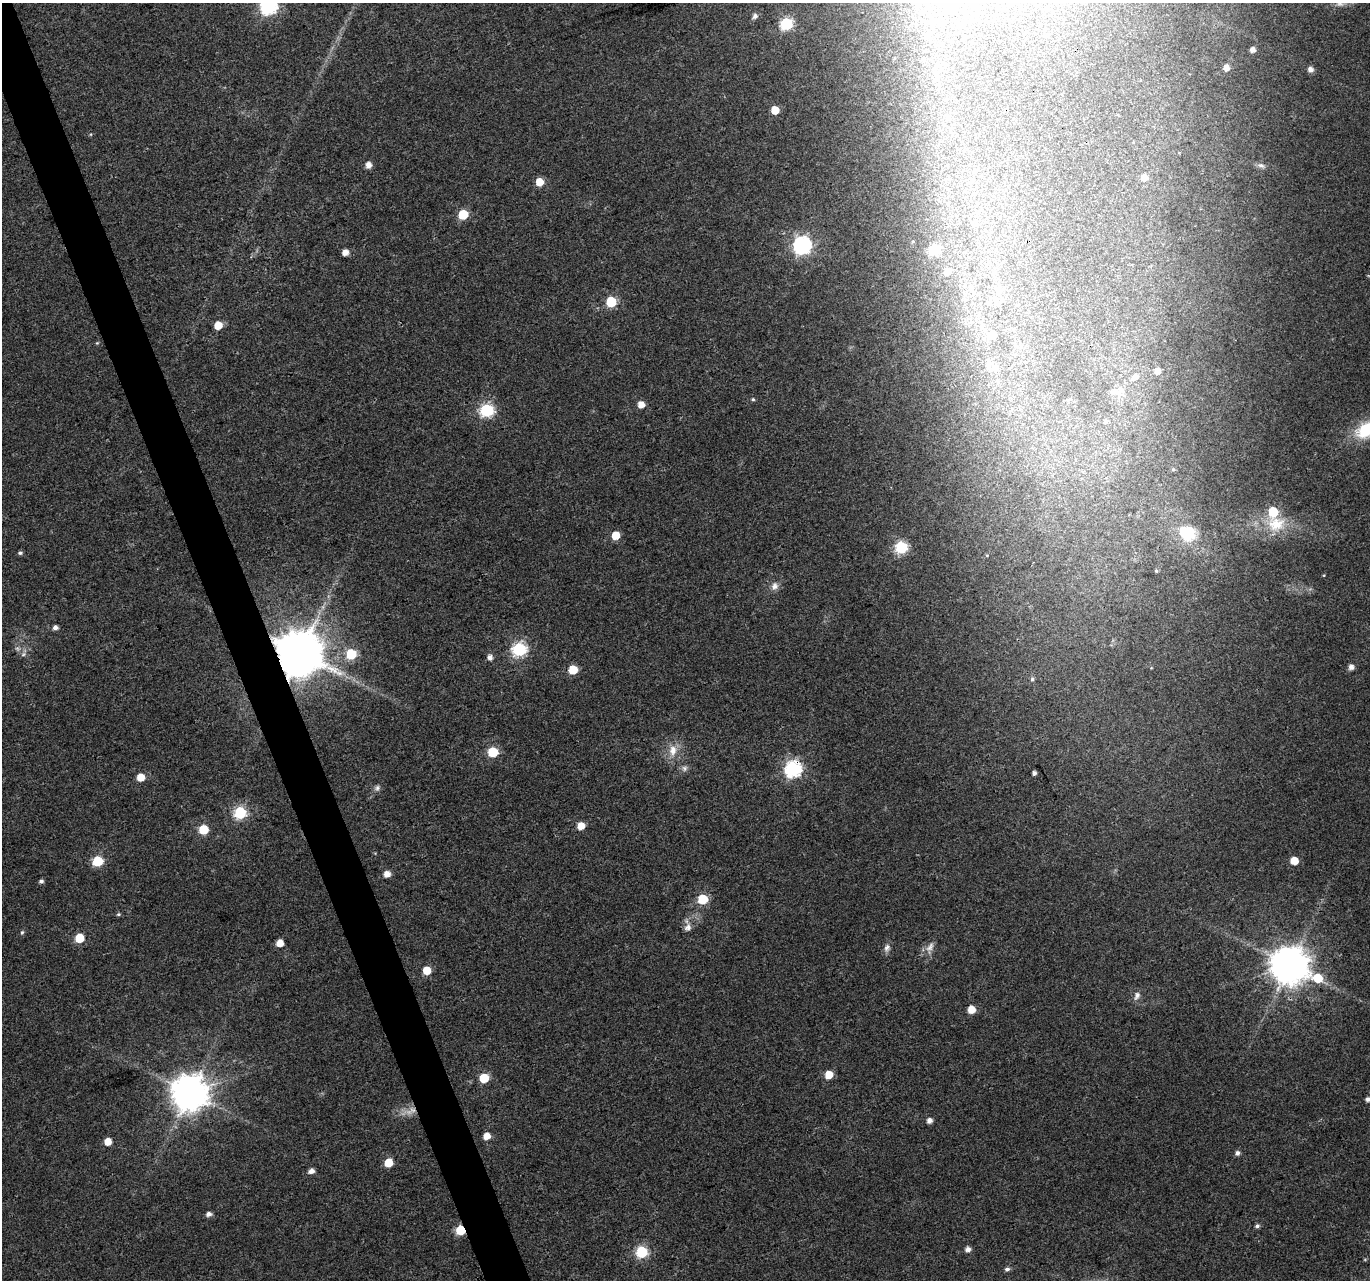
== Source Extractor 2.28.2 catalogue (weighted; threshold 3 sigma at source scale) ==
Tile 11 of 4 x 4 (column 3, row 3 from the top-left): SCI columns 2741-4108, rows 1411-2688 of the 5484 x 5319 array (HDU 1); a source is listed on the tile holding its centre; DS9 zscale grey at full resolution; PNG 1372 x 1282 px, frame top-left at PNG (2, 3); no overlay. Shown black and unused: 3% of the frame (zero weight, under 3 of 4 exposures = <1% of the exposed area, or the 3 px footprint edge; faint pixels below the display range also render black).
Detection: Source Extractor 2.28.2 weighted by HDU 2 'WHT'; one run over the whole footprint, this tile lists its part. Background 0.0313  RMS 0.0039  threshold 0.0177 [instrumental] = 3 sigma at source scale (4.5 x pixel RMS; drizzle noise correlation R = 1.50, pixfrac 1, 0.0396/0.0396 arcsec/px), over >= 5 px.
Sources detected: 94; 1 too faint to see at this stretch — not listed; the other 93 listed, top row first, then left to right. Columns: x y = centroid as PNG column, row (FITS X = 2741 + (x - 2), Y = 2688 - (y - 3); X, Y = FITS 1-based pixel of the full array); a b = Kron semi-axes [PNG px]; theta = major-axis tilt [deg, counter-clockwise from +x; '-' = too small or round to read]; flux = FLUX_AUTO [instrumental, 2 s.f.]
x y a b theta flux
1340 4 12 8 2 2
268 6 7 7 - 120
755 16 6 5 - 1.6
787 24 6 6 - 46
1252 50 5 5 - 2.2
1226 68 5 5 - 3.3
1311 70 6 6 - 2.1
775 110 6 5 - 8
368 165 6 5 - 3
1261 165 11 6 -17 1.5
1144 178 6 5 - 3
540 182 5 5 - 7.6
463 214 6 6 - 18
802 245 7 7 - 140
934 250 6 6 - 32
345 252 5 5 - 3.2
947 271 6 6 - 2.7
997 289 16 9 -56 4.8
611 302 6 6 - 27
218 325 5 5 - 8.1
992 335 8 8 - 6.8
97 343 5 4 - 0.4
996 368 10 8 36 2.4
1157 371 5 5 - 2.8
1135 377 8 6 38 1.8
1114 392 18 7 -3 2.7
753 399 5 4 - 0.53
641 404 6 5 - 4
487 410 7 6 - 65
1105 421 6 5 - 0.67
1366 430 24 16 36 19
1173 469 5 5 - 0.53
1273 512 6 6 - 16
1276 524 27 23 -4 15
1188 533 19 16 -23 15
615 535 6 5 - 8.1
901 547 6 6 - 44
20 553 5 4 - 0.82
1156 571 5 4 - 0.53
1324 575 4 3 - 0.32
775 586 11 9 70 2.3
55 627 5 4 - 1.7
519 649 7 7 - 71
299 653 12 12 - 2300
23 654 7 5 23 0.98
351 654 6 6 - 20
490 657 6 5 - 2
1351 667 5 5 - 2.3
573 670 6 6 - 13
1032 679 6 5 - 0.8
673 750 17 11 83 5.3
493 752 6 6 - 19
684 768 8 8 - 1.4
793 769 7 7 - 110
1034 773 4 4 - 1.3
140 777 5 5 - 6.7
377 788 9 7 46 1.3
240 813 6 6 - 51
581 826 5 5 - 5.7
203 829 6 6 - 15
97 861 6 6 - 25
1294 861 5 5 - 8
387 874 6 5 - 3.5
41 881 5 4 - 1
703 899 6 6 - 21
118 914 5 4 - 0.58
688 927 11 9 56 2.4
22 932 6 5 - 0.68
79 938 6 6 - 15
280 943 5 5 - 5.2
930 947 16 8 54 2.8
887 948 12 8 69 1.7
1290 965 14 11 -26 1200
427 970 5 5 - 8.5
1137 996 12 8 67 2
971 1009 6 5 - 6.2
829 1075 5 5 - 8.4
484 1078 6 6 - 15
189 1092 11 10 - 1000
1368 1099 5 5 - 1.4
413 1110 11 9 -1 3.6
929 1120 5 5 - 2.3
487 1136 6 5 - 4.8
108 1141 5 5 - 5
1237 1153 6 5 - 1.4
388 1163 6 5 - 9.7
311 1171 6 5 - 2.3
208 1214 6 5 - 1.9
1257 1226 5 5 - 1.1
460 1230 6 5 - 19
968 1249 5 5 - 2.2
642 1252 6 6 - 42
1007 1269 6 5 - 1.2
Overlapping masked pixels (flux is a lower limit): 4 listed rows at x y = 299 653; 793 769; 413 1110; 460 1230
Isophote crosses this tile's border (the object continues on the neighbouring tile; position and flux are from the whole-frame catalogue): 4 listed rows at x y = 1340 4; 268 6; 1366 430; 1368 1099